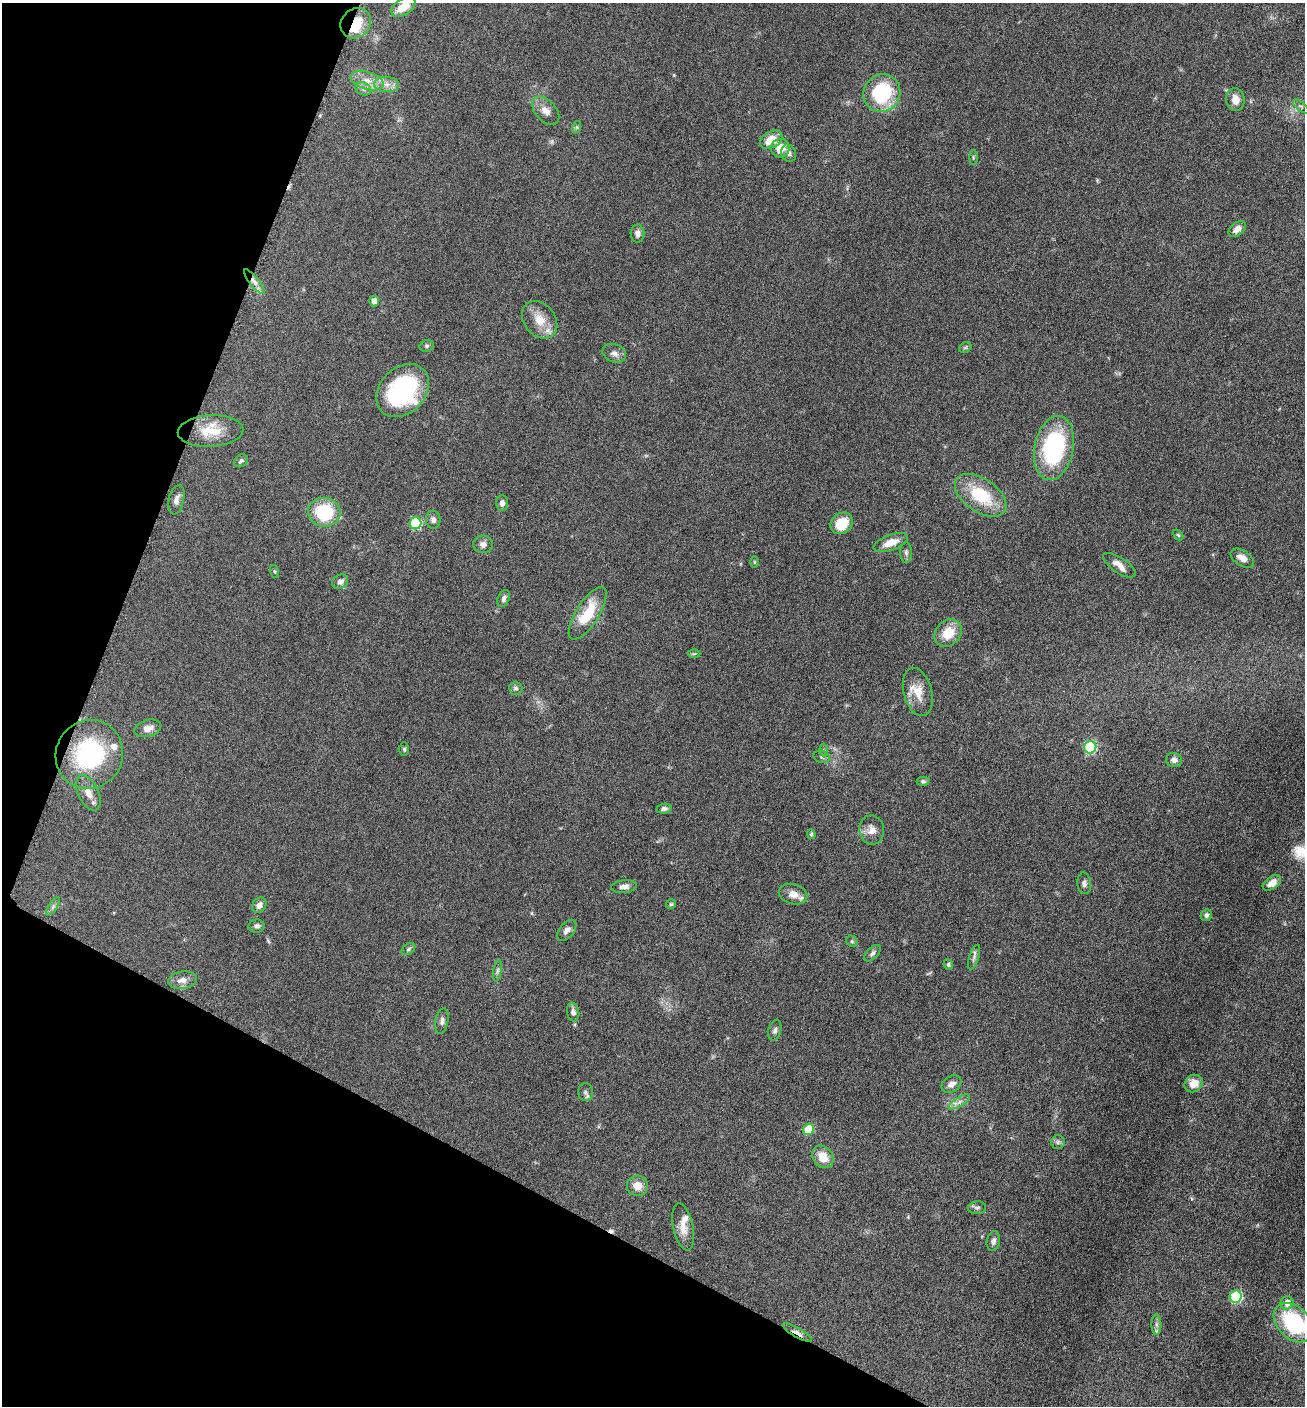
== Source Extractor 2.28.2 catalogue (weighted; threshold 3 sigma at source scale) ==
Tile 9 of 4 x 4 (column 1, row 3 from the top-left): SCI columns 286-1588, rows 1410-2813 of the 5649 x 5632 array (HDU 1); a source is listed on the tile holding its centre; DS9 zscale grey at full resolution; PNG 1307 x 1408 px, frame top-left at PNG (2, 3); each listed source drawn as its Kron ellipse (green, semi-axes under 4 px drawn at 4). Shown black and unused: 22% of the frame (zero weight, under 6 of 12 exposures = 1% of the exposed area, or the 3 px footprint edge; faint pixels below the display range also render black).
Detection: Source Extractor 2.28.2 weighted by HDU 2 'WHT'; one run over the whole footprint, this tile lists its part. Background 0.088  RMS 0.0039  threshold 0.0158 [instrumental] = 3 sigma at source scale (4.09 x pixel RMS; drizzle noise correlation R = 1.36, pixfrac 0.8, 0.05/0.05 arcsec/px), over >= 5 px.
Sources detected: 103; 1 inside a brighter object's white glare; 1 cosmic-ray / hot-pixel residue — neither listed nor drawn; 5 inside a brighter listed object's ellipse — not listed separately; the other 96 listed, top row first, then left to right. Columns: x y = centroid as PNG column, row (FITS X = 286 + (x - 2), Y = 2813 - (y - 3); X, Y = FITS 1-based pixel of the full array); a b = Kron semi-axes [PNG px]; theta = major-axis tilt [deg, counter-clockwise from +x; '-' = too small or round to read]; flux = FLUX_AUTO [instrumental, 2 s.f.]
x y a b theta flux
403 7 13 8 33 6.1
356 23 16 14 43 8.1
367 81 17 9 -16 4.2
387 84 12 7 -3 2.7
363 89 8 6 -24 1.3
882 93 19 18 - 28
1235 100 11 9 -80 3.4
1301 106 9 4 -40 0.62
546 111 17 10 -48 3.2
577 127 6 4 71 0.6
771 140 12 8 30 6.6
780 148 9 9 - 5.2
789 153 9 7 -69 1.4
973 157 7 3 -90 0.44
1237 229 10 6 39 2.3
637 233 9 7 -89 1.6
254 282 15 4 -51 1.7
374 301 5 5 - 2.4
540 320 20 15 -51 6.5
427 346 7 5 21 0.75
965 347 7 4 30 0.59
614 353 12 9 -22 1.9
403 391 30 22 45 41
211 431 33 15 3 9.5
1054 448 32 19 79 43
241 461 7 6 - 0.88
981 495 29 16 -34 17
176 500 15 7 77 1.9
502 503 8 6 -87 1.5
324 512 16 14 -8 20
433 520 9 7 -82 1.5
415 523 6 6 - 25
842 523 12 10 38 9.3
1178 535 6 3 -44 0.43
891 543 18 7 21 4.5
483 544 10 9 - 1.9
906 552 10 6 -89 0.98
1242 558 13 7 -32 2.9
755 562 6 4 -90 0.37
1119 565 19 7 -34 3.2
274 571 7 3 -71 0.4
340 582 8 7 - 1.8
504 598 9 5 66 1.2
588 613 30 11 58 13
948 633 15 12 45 7.8
694 654 6 4 1 0.56
516 688 7 6 - 0.91
918 692 24 14 -75 6.1
148 728 14 8 17 2.8
1090 747 6 6 - 35
404 749 7 5 90 0.62
823 750 6 4 89 0.55
89 754 35 33 57 38
822 757 8 6 -17 0.92
1174 760 8 7 - 1.7
923 781 6 4 -2 0.66
88 793 19 10 -64 3.8
664 809 7 5 7 0.99
872 830 15 12 -81 3.1
811 834 5 4 - 0.71
1084 883 11 7 -84 1.2
1272 883 10 6 34 2.9
624 887 13 6 6 2
793 894 14 10 -14 3.6
671 904 5 5 - 0.51
259 905 8 6 57 2.2
53 906 10 4 57 0.95
1206 915 6 5 - 0.99
257 926 8 6 2 1.3
567 930 12 7 50 1.8
852 941 6 5 - 0.58
408 949 8 5 37 0.74
872 953 10 5 47 1.1
974 957 13 5 72 1.2
948 964 5 4 - 0.58
497 971 11 4 81 0.99
182 980 14 8 8 3
573 1012 9 6 -79 1.4
442 1021 13 6 80 1.3
775 1030 10 6 75 1.2
1193 1083 9 8 - 4.8
951 1084 11 7 34 2.4
585 1092 9 7 -90 1.1
959 1102 12 4 32 1.6
809 1129 6 5 - 13
1058 1142 7 7 - 0.94
823 1157 12 9 -52 6.1
637 1186 10 10 - 4
977 1208 9 6 6 0.91
683 1227 24 10 -78 4.2
993 1241 10 6 78 1.3
1236 1297 6 6 - 36
1287 1303 7 6 - 3.3
1293 1323 23 16 -45 30
1156 1324 10 5 -89 1.2
797 1332 16 4 -30 1.8
Overlapping masked pixels (flux is a lower limit): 3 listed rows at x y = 356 23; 254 282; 797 1332
Isophote crosses this tile's border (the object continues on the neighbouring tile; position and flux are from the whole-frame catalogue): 2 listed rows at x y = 403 7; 1293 1323